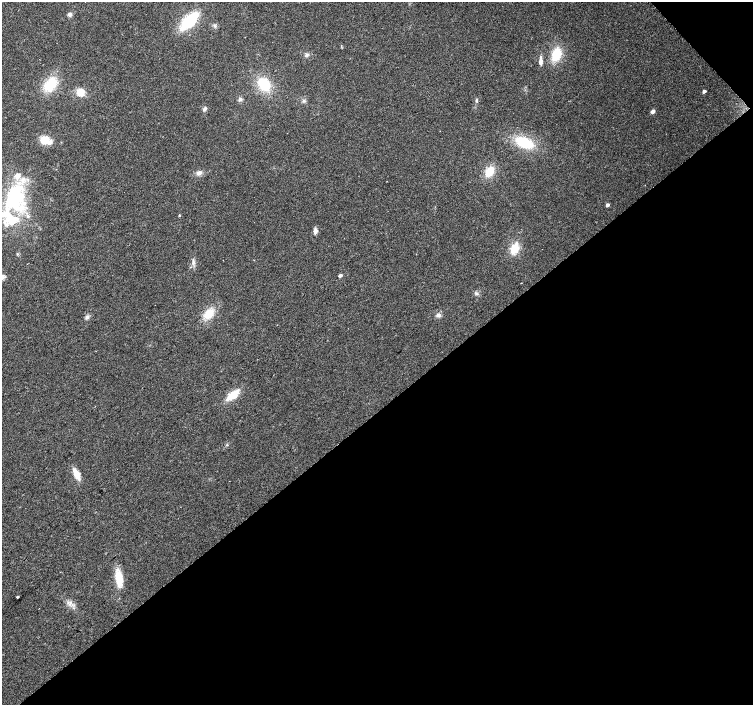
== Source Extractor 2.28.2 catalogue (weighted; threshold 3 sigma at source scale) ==
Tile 12 of 4 x 4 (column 4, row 3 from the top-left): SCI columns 4512-6013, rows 1618-3022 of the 6013 x 5980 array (HDU 1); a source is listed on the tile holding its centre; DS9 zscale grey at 2 x 2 block average (1 PNG px = mean of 2 x 2 image px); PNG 755 x 707 px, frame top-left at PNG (2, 2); no overlay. Shown black and unused: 43% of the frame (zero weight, under 2 of 3 exposures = <1% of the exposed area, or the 3 px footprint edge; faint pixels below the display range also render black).
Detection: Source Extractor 2.28.2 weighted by HDU 2 'WHT'; one run over the whole footprint, this tile lists its part. Background 0.0373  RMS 0.0076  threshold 0.0343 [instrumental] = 3 sigma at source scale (4.5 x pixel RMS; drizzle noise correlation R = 1.50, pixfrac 1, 0.0396/0.0396 arcsec/px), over >= 5 px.
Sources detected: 40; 4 inside a brighter listed object's ellipse — not listed separately; the other 36 listed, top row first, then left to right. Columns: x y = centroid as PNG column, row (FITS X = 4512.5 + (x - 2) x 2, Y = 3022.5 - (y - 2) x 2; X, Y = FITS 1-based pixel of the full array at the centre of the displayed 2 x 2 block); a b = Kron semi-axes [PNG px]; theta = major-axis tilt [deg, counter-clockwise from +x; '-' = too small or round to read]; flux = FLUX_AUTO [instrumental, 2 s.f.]
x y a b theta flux
70 14 5 5 - 4.8
189 21 16 7 46 110
215 26 5 3 - 2.9
556 54 12 8 67 49
306 55 5 4 - 3.7
541 61 11 4 87 8.2
50 84 16 11 47 48
264 84 15 11 -51 54
704 91 3 2 - 8
80 92 7 6 - 23
240 99 6 5 - 4.2
303 101 4 3 - 3
477 101 4 2 - 1.6
205 109 6 4 55 3.8
653 111 3 2 - 15
45 140 10 9 - 25
524 142 19 10 -25 64
489 171 7 5 53 48
199 173 7 5 21 7.5
15 198 38 24 83 170
607 205 3 2 - 6.5
179 215 3 2 - 1.6
315 231 7 5 83 6
515 248 11 8 64 28
193 262 9 4 -88 6.4
340 275 3 2 - 9.1
521 283 2 2 - 0.92
476 293 5 3 - 3.3
209 314 11 8 44 32
438 315 6 5 - 6
87 317 6 5 - 4.7
233 395 13 6 40 37
227 445 3 2 - 1.1
76 474 11 5 -63 25
119 579 17 7 -81 35
17 597 2 2 - 4.2
Diffuse or blended objects may show on this block-average render without a row.